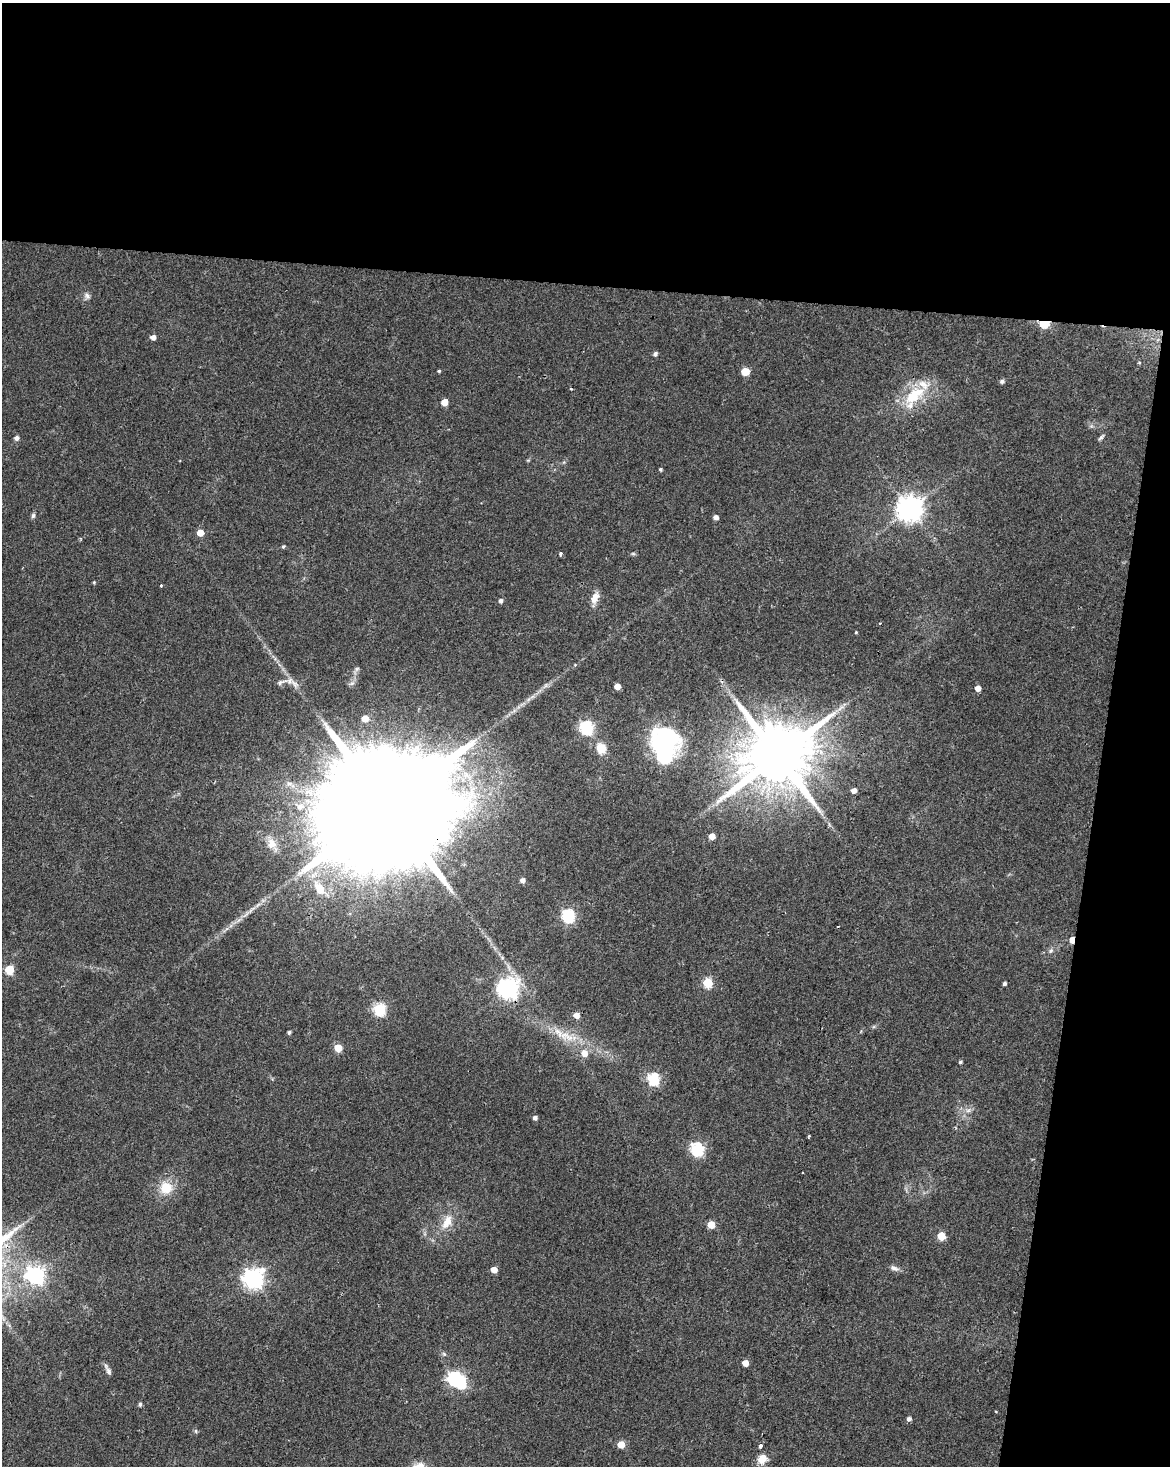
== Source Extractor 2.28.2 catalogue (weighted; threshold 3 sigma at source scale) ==
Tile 4 of 4 x 3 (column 4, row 1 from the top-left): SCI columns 3510-4677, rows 3211-4674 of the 4677 x 4900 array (HDU 1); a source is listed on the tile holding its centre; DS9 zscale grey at full resolution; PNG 1172 x 1468 px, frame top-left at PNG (2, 3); no overlay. Shown black and unused: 25% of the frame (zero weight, under 2 of 3 exposures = <1% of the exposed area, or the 3 px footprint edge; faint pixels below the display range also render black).
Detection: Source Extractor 2.28.2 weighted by HDU 2 'WHT'; one run over the whole footprint, this tile lists its part. Background 0.0368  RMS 0.0047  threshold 0.0212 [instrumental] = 3 sigma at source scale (4.5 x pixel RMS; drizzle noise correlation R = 1.50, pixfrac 1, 0.0396/0.0396 arcsec/px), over >= 5 px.
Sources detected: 84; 1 inside a brighter object's white glare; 1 cosmic-ray / hot-pixel residue — not listed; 2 inside a brighter listed object's ellipse — not listed separately; the other 80 listed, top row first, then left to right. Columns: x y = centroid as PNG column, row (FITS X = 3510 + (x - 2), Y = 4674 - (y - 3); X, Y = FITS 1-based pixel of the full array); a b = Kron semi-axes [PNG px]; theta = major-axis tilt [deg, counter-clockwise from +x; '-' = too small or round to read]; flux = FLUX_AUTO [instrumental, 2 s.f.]
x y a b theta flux
87 296 9 7 -72 1.6
1044 323 6 4 -3 33
153 337 5 5 - 2.4
655 354 5 4 - 1.4
439 371 4 4 - 0.57
745 372 7 7 - 6
1002 381 5 5 - 1.2
914 396 34 16 35 20
444 402 5 5 - 7.7
1101 437 10 4 47 1
17 438 6 5 - 1.5
660 469 4 4 - 0.62
909 509 8 8 - 520
33 516 7 5 83 1.1
716 517 4 4 - 2.3
200 533 5 5 - 7.4
283 546 4 4 - 0.68
561 554 4 3 - 1.5
633 554 6 4 -1 0.65
94 582 4 4 - 0.47
161 585 3 3 - 1.6
595 598 15 8 65 4.5
501 601 5 4 - 1.4
856 632 3 3 - 0.4
290 681 10 7 83 2.3
281 682 14 5 23 1.8
617 686 5 4 - 4
978 688 4 4 - 4
529 699 7 4 70 0.97
841 708 13 4 28 2
365 719 5 5 - 5.2
586 728 6 6 - 77
665 744 34 25 -88 70
601 748 6 5 - 23
777 756 18 16 41 4900
289 784 9 7 2 2.1
854 790 4 4 - 3.3
387 806 50 27 79 35000
300 807 11 9 8 3.8
712 836 5 5 - 5.1
272 844 14 11 -67 4.7
522 880 5 4 - 2.1
319 889 18 10 -60 9.4
252 909 14 4 36 2.3
568 916 6 6 - 66
1072 940 5 4 - 5.4
1051 951 7 5 68 1.2
9 969 5 5 - 21
707 983 5 5 - 26
1004 984 3 3 - 1.2
508 989 8 7 - 280
379 1009 6 6 - 50
576 1015 5 4 - 4.5
289 1032 4 4 - 0.87
563 1035 43 10 -27 14
338 1048 5 5 - 12
960 1062 4 4 - 0.75
653 1079 6 6 - 53
968 1110 8 5 29 1.6
535 1118 5 4 - 1.5
809 1136 3 2 - 0.57
697 1149 6 6 - 68
166 1188 15 15 - 10
447 1222 22 12 62 7.8
711 1225 5 5 - 10
941 1236 5 5 - 15
894 1268 12 6 -26 1.9
494 1270 5 4 - 4.7
35 1276 7 7 - 170
253 1278 8 7 - 250
444 1354 6 4 -44 0.77
745 1363 5 5 - 4.9
108 1371 11 6 -65 1.8
454 1378 6 6 - 88
140 1404 6 4 89 0.9
909 1419 5 4 - 1.5
196 1431 6 4 -89 0.73
621 1445 5 5 - 9.2
760 1446 4 4 - 1.6
762 1459 10 8 45 6.1
Overlapping masked pixels (flux is a lower limit): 3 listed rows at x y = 1044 323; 387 806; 1072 940